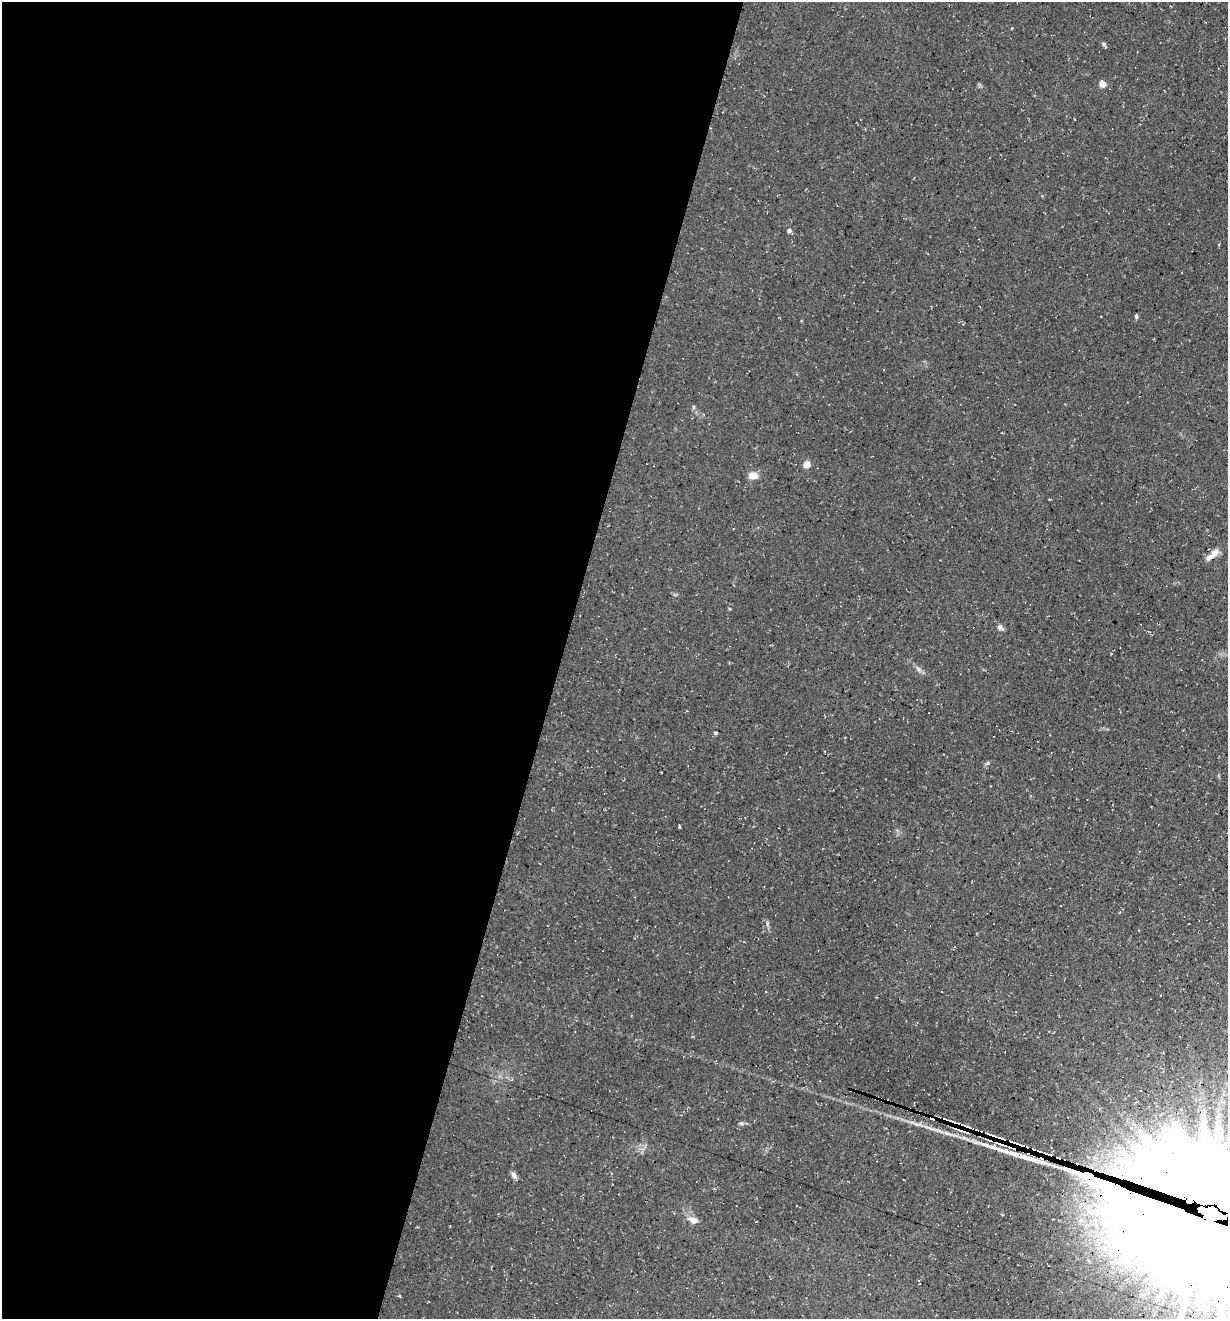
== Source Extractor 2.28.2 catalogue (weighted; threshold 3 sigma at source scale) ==
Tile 5 of 4 x 4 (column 1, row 2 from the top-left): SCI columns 135-1360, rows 2638-3954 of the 5290 x 5272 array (HDU 1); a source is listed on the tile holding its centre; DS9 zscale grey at full resolution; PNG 1230 x 1321 px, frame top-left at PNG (2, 2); no overlay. Shown black and unused: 46% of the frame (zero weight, under 3 of 4 exposures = <1% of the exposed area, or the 3 px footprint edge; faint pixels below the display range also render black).
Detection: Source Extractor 2.28.2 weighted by HDU 2 'WHT'; one run over the whole footprint, this tile lists its part. Background 0.0861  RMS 0.0059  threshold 0.0264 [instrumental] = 3 sigma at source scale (4.5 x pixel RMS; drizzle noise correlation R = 1.50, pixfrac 1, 0.05/0.05 arcsec/px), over >= 5 px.
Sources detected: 35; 1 inside a brighter object's white glare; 12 cosmic-ray / hot-pixel residue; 1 long thin detection or spike segment (spike, bleed or trail) — not listed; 3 inside a brighter listed object's ellipse — not listed separately; the other 18 listed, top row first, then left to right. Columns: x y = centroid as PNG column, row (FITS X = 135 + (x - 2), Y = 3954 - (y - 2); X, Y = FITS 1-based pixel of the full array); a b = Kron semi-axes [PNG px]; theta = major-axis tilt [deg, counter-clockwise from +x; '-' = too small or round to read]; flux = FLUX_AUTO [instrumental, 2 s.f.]
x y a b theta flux
1104 44 7 5 -38 1
1102 84 5 4 - 7.9
1042 196 4 3 - 0.57
789 231 6 5 - 1.2
1136 316 6 4 72 0.87
807 464 5 5 - 9.6
753 476 11 7 -4 4.9
1212 555 20 7 42 5
1000 628 9 6 -36 1.9
918 669 7 5 -60 1.5
716 733 5 4 - 0.72
988 763 5 5 - 0.85
742 1123 8 4 0 1.1
936 1130 11 5 -22 2.3
1027 1158 44 8 -13 20
514 1176 7 6 - 1.8
1209 1219 55 42 -16 35000
693 1220 14 8 -23 3.9
Overlapping masked pixels (flux is a lower limit): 3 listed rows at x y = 1212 555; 1027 1158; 1209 1219
Isophote crosses this tile's border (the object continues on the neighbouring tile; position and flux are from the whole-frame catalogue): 1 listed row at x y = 1209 1219